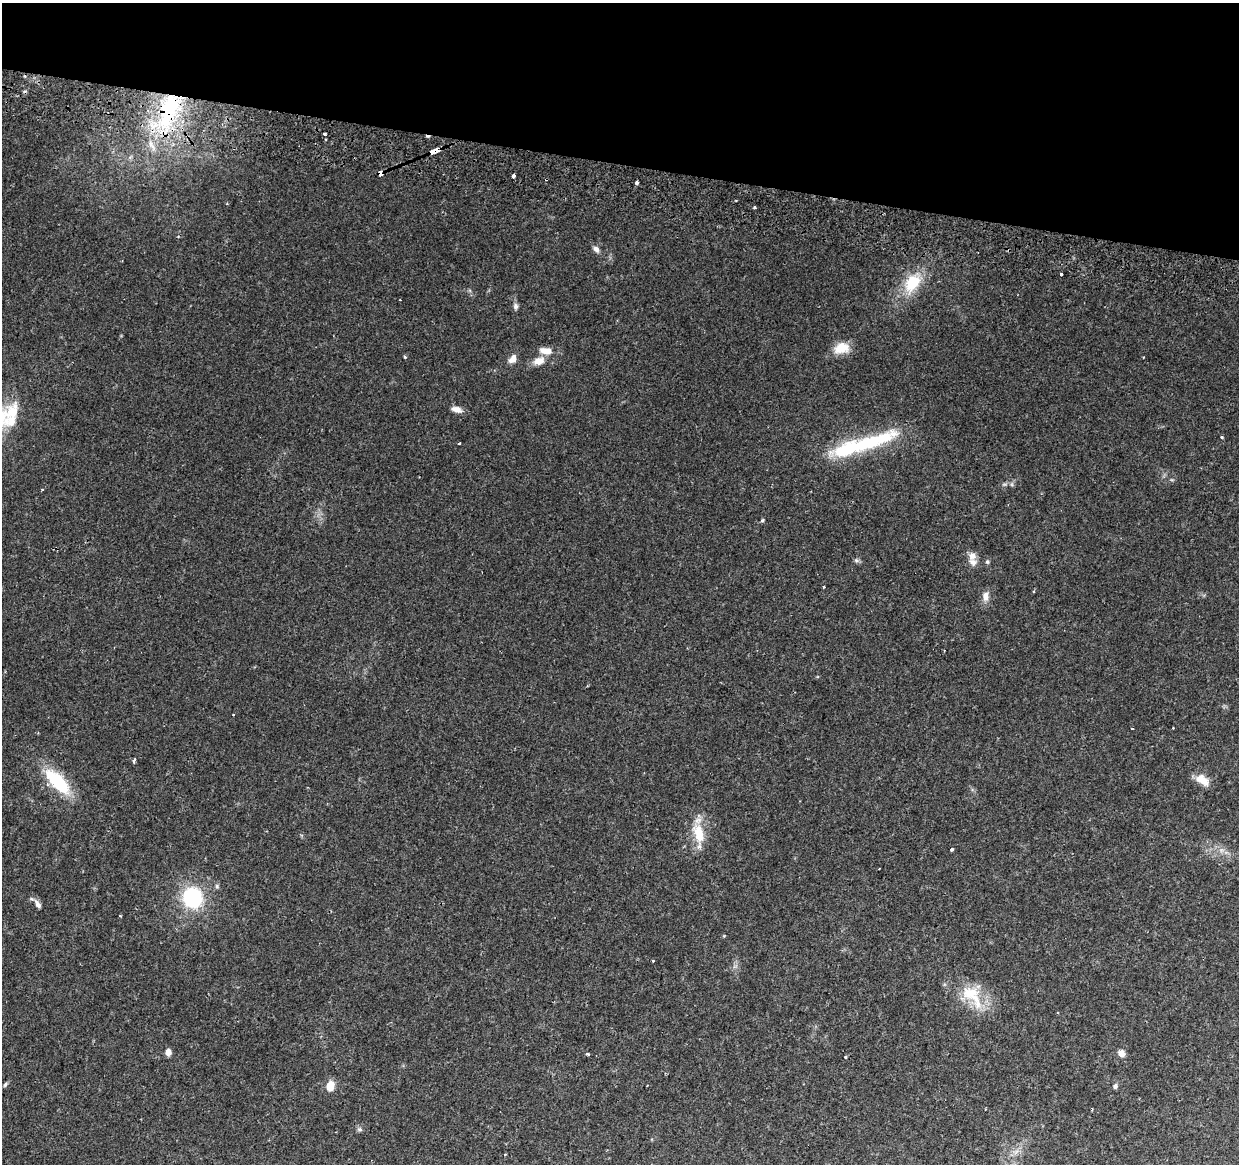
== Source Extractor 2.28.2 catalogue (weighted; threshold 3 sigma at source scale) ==
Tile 2 of 4 x 4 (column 2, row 1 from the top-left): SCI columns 1256-2492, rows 3817-4978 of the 4977 x 5249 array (HDU 1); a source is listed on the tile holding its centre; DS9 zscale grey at full resolution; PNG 1241 x 1166 px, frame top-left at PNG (2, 3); no overlay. Shown black and unused: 14% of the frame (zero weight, under 2 of 3 exposures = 3% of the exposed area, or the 3 px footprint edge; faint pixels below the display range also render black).
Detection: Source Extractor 2.28.2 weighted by HDU 2 'WHT'; one run over the whole footprint, this tile lists its part. Background 0.0373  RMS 0.0039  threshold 0.0177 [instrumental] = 3 sigma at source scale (4.5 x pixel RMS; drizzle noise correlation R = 1.50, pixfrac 1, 0.0396/0.0396 arcsec/px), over >= 5 px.
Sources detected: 61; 5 cosmic-ray / hot-pixel residue — not listed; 5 inside a brighter listed object's ellipse — not listed separately; the other 51 listed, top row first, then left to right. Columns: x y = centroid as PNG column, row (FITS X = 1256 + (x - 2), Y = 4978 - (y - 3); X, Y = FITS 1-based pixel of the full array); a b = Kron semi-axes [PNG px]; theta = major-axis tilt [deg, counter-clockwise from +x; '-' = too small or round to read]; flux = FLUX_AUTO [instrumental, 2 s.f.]
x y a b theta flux
171 106 54 23 79 47
325 135 3 3 - 1.3
437 150 4 3 - 17
432 152 4 3 - 26
381 173 4 4 - 7.3
513 176 4 3 - 1.4
636 183 3 3 - 2.7
755 207 4 3 - 0.42
596 249 8 6 -46 1.5
1061 274 3 3 - 0.58
912 283 21 14 52 13
516 306 8 7 - 1
841 348 20 13 14 6
546 351 16 8 -9 3.9
405 357 4 3 - 0.48
512 359 11 7 53 2.6
539 361 13 9 12 3.8
457 409 13 7 -16 2.4
13 412 27 16 79 9.6
1222 437 4 3 - 0.37
873 441 74 16 20 27
459 443 3 3 - 1.2
762 520 5 4 - 0.45
856 560 6 5 - 0.71
973 562 11 8 -40 2.3
987 562 5 5 - 0.64
824 587 3 3 - 0.35
986 596 12 8 -89 2.5
1132 728 3 2 - 0.34
134 761 5 3 - 0.96
1202 780 18 10 -35 4.6
58 782 34 14 -46 19
699 833 26 14 -73 9.2
952 849 3 3 - 1
879 869 2 2 - 0.24
217 886 6 5 - 0.68
192 898 11 11 - 52
38 904 13 6 -59 1.5
120 916 3 2 - 0.51
653 961 3 2 - 0.36
970 993 27 18 7 11
168 1052 7 6 - 2
1121 1053 8 7 - 2.2
587 1054 3 3 - 1.6
845 1057 3 3 - 0.92
5 1084 7 4 63 0.63
330 1086 9 7 80 5.3
1115 1086 6 5 - 1.1
1092 1109 3 2 - 0.4
360 1129 7 6 - 0.82
505 1154 4 3 - 0.31
Overlapping masked pixels (flux is a lower limit): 4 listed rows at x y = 171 106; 437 150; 432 152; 381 173